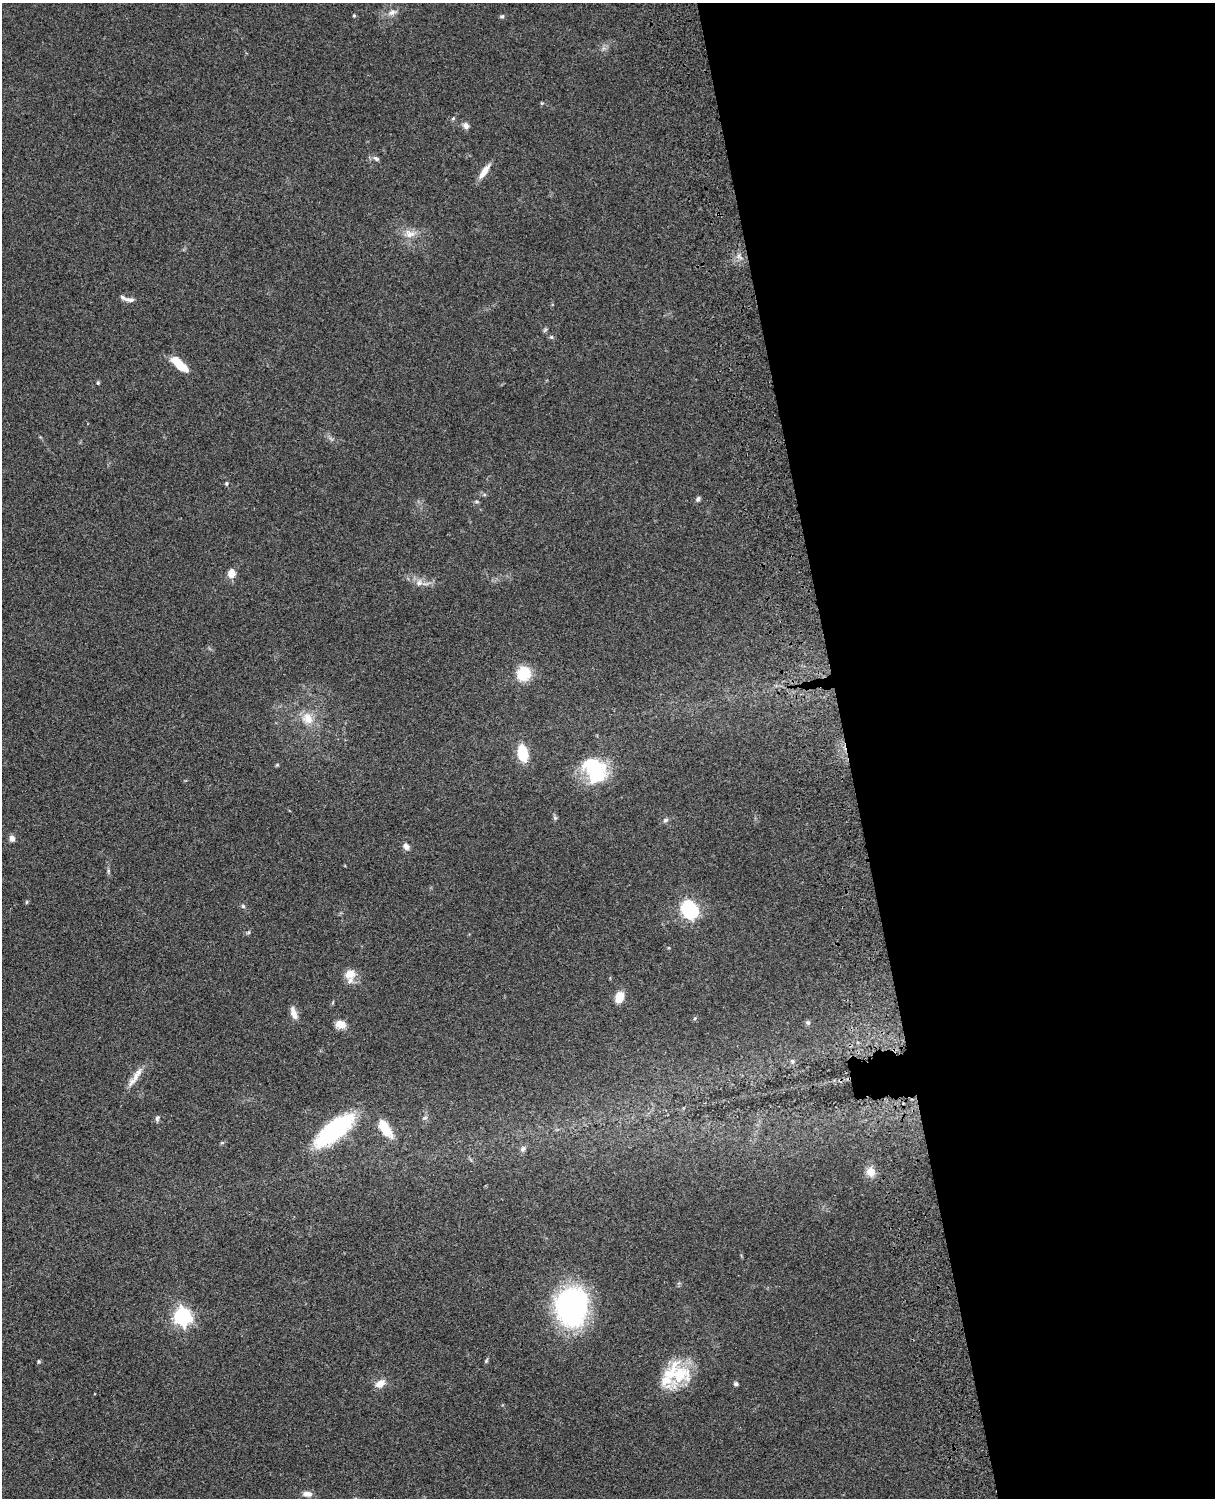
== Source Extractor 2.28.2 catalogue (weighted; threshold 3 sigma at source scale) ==
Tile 8 of 4 x 3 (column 4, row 2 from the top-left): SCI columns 3759-4971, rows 1773-3268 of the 5089 x 4926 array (HDU 1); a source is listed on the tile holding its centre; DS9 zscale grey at full resolution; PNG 1217 x 1500 px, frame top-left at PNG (2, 3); no overlay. Shown black and unused: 31% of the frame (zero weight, under 3 of 4 exposures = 6% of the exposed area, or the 3 px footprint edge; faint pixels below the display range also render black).
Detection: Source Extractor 2.28.2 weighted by HDU 2 'WHT'; one run over the whole footprint, this tile lists its part. Background 0.076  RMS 0.0058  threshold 0.0261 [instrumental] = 3 sigma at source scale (4.5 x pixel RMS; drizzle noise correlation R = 1.50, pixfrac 1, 0.05/0.05 arcsec/px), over >= 5 px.
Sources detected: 58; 1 inside a brighter object's white glare — not listed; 5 inside a brighter listed object's ellipse — not listed separately; the other 52 listed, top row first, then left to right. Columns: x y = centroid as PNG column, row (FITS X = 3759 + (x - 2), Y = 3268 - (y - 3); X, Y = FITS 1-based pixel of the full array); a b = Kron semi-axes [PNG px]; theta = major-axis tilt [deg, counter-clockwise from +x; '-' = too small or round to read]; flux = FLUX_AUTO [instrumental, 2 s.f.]
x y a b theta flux
392 12 12 7 17 3
354 15 5 3 - 0.76
502 16 6 5 - 0.94
453 118 5 4 - 0.79
466 126 9 7 -65 2.3
376 158 9 5 -36 1.5
484 171 21 7 55 5.8
410 234 16 11 -13 6.2
130 300 15 5 -7 2.3
545 330 7 4 45 0.9
551 337 5 5 - 0.85
179 364 24 8 -43 12
98 383 5 4 - 0.68
226 483 5 5 - 0.86
698 499 7 5 55 1.3
476 502 6 4 -1 0.82
231 573 8 7 - 6.7
419 583 9 8 - 3.2
523 673 8 8 - 30
307 718 17 15 -54 9.4
523 753 17 10 -78 17
277 765 5 4 - 0.63
595 770 30 21 -59 41
666 820 7 5 27 1.3
12 838 8 7 - 2.4
406 846 9 7 -49 2.7
108 871 6 4 72 0.85
26 902 6 4 88 0.59
243 906 6 5 - 0.96
691 911 7 6 - 120
248 933 6 4 19 0.76
350 974 13 11 22 6.9
619 997 9 7 75 11
294 1013 16 7 -70 3.9
695 1018 5 4 - 0.72
808 1023 7 5 -56 1.1
340 1024 12 9 -8 5.2
792 1061 6 5 - 1
135 1077 35 7 56 6
157 1118 9 5 78 1.3
385 1128 22 9 -56 12
334 1130 50 18 39 57
523 1149 8 7 - 1.8
871 1172 6 6 - 10
571 1307 38 31 80 110
182 1316 7 7 - 220
39 1361 5 4 - 0.74
486 1361 7 4 59 0.77
679 1375 37 21 53 24
380 1384 10 7 27 5.6
736 1384 6 5 - 1.1
307 1494 13 7 -4 3.3